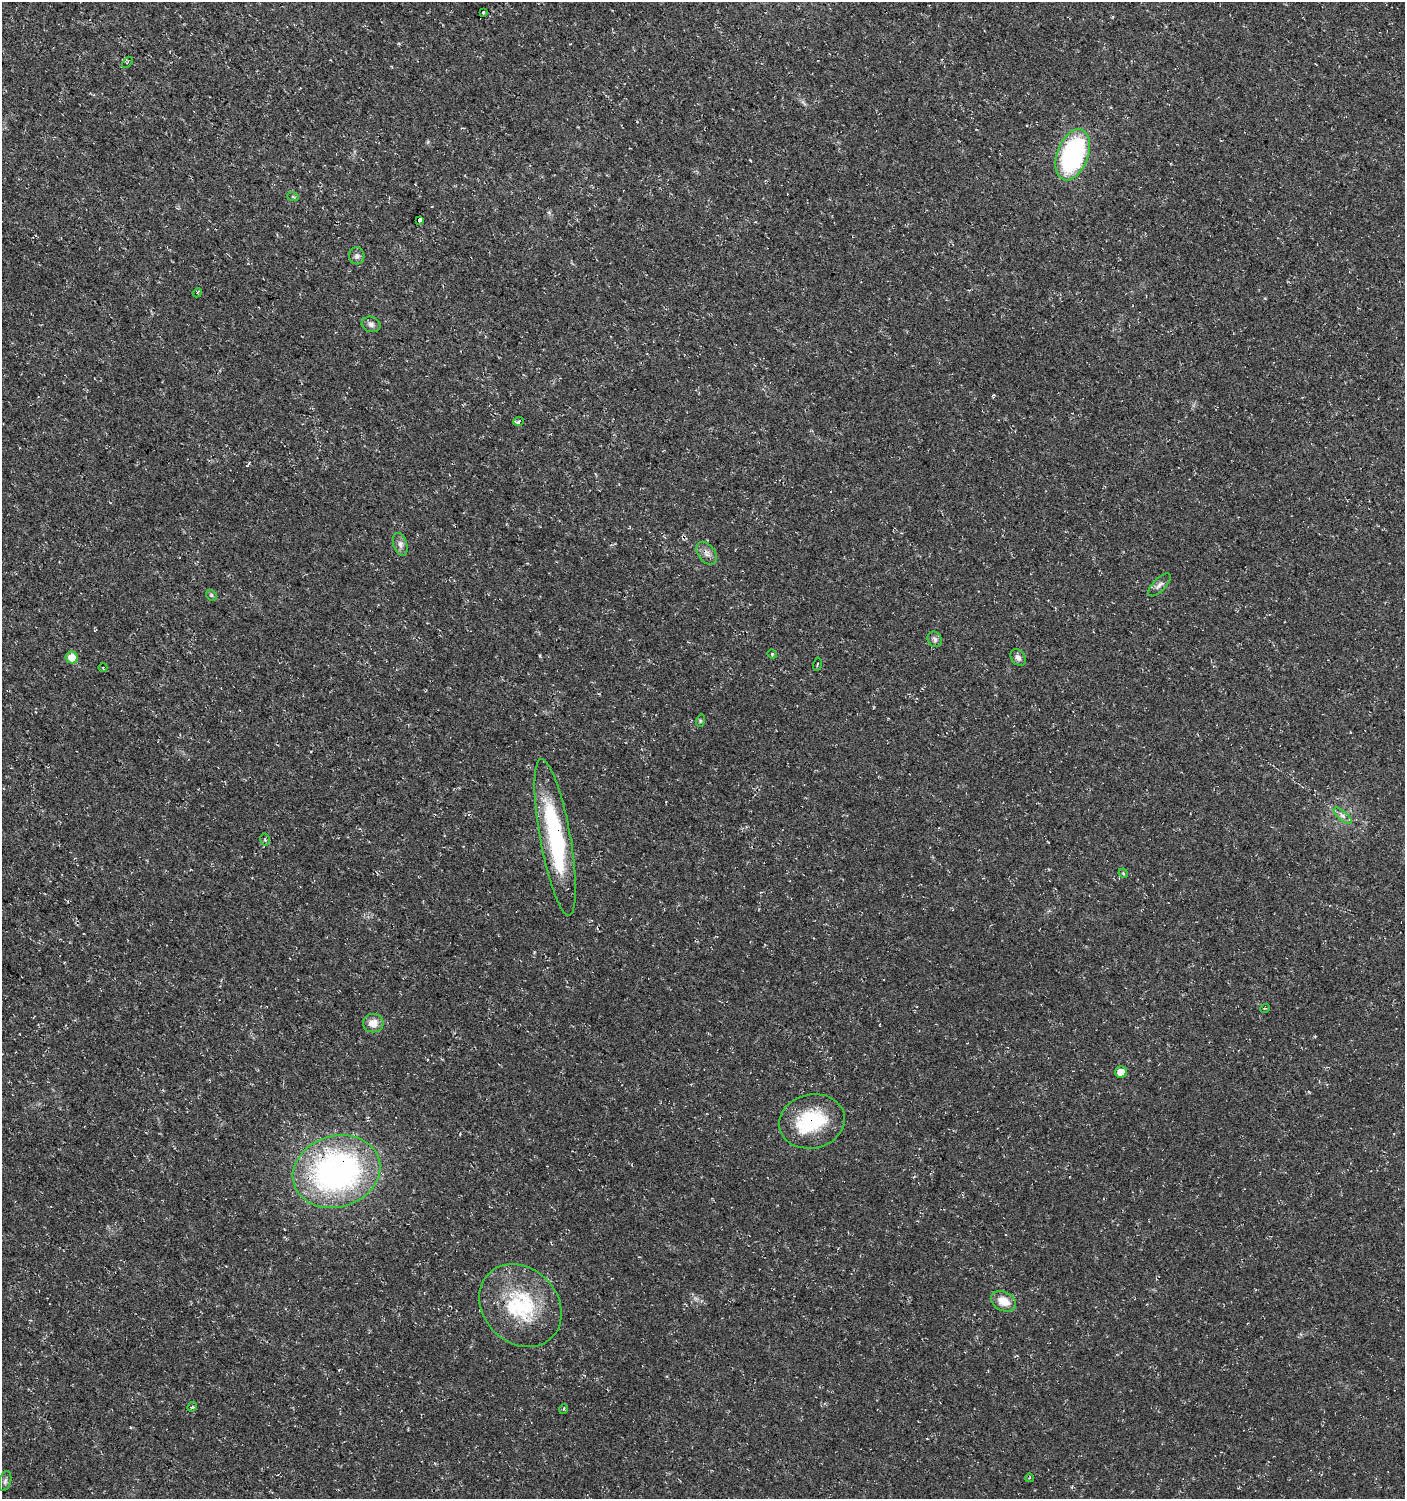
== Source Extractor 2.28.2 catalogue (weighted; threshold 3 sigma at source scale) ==
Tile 11 of 4 x 4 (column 3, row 3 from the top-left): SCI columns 3045-4447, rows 1500-2996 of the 6029 x 6004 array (HDU 1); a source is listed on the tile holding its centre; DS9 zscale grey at full resolution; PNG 1407 x 1501 px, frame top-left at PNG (2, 2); each listed source drawn as its Kron ellipse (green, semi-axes under 4 px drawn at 4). Shown black and unused: <1% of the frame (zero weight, under 3 of 4 exposures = <1% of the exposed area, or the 3 px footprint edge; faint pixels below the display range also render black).
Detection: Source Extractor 2.28.2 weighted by HDU 2 'WHT'; one run over the whole footprint, this tile lists its part. Background 0.0176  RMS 0.0035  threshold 0.0156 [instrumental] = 3 sigma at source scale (4.5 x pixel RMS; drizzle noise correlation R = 1.50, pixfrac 1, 0.0396/0.0396 arcsec/px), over >= 5 px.
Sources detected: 39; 1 inside a brighter object's white glare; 3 cosmic-ray / hot-pixel residue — neither listed nor drawn; the other 35 listed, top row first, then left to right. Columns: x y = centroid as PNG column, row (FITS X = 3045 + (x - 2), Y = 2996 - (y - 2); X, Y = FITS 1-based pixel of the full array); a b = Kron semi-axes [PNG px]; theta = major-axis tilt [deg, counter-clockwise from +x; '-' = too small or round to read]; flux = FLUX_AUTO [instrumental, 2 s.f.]
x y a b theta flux
483 12 3 3 - 2.8
127 62 6 2 47 0.28
1073 155 27 15 70 55
293 197 6 3 -19 0.42
419 220 3 3 - 12
357 256 8 7 - 1.2
197 293 5 3 - 0.44
371 324 9 7 -15 1.3
518 421 5 3 - 1.4
400 544 12 7 -73 1.6
707 553 13 8 -52 2
1159 585 15 6 46 1.5
211 595 6 4 -46 0.51
935 639 8 7 - 1.1
772 654 5 4 - 0.5
72 658 6 6 - 4.5
1018 658 9 6 -54 1.4
817 664 6 2 76 0.36
103 667 4 3 - 0.33
700 721 6 4 72 0.45
1343 816 11 4 -40 1.4
555 837 79 15 -80 43
265 840 6 4 -79 0.51
1123 873 5 3 - 0.34
1265 1008 5 3 - 0.3
373 1023 10 9 - 3.7
1121 1072 6 6 - 3.6
812 1121 33 27 12 23
336 1172 44 35 17 110
1003 1301 13 9 -27 5.4
520 1306 45 37 -46 31
192 1407 5 4 - 0.54
564 1409 5 3 - 0.37
1029 1478 4 3 - 0.25
5 1481 10 6 74 1
Overlapping masked pixels (flux is a lower limit): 4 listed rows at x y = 1073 155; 555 837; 812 1121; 336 1172